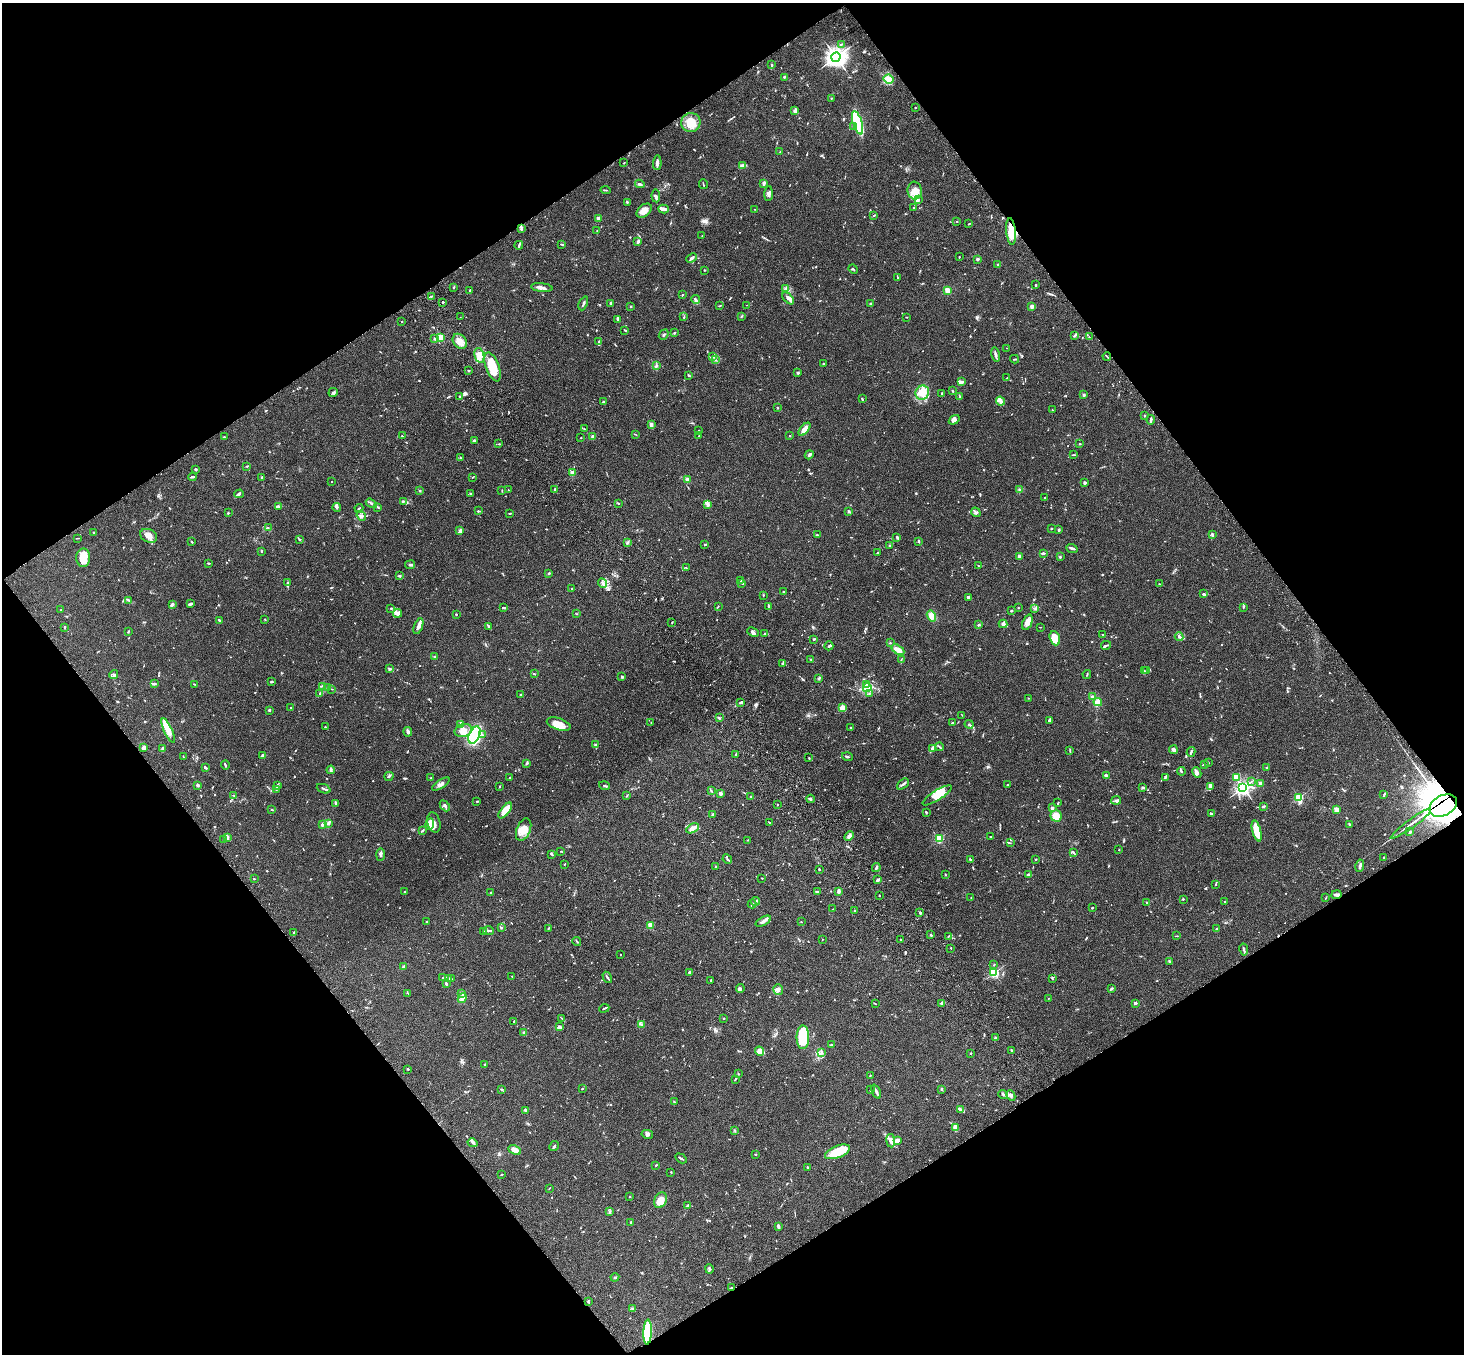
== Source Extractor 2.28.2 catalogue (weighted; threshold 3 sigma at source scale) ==
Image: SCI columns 107-5953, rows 375-5780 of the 6059 x 6016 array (HDU 1 of 3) = the unmasked area's bounding box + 8 px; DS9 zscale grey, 4 x 4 block average (1 PNG px = mean of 4 x 4 image px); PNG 1466 x 1356 px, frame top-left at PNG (2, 3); each listed source drawn as its Kron ellipse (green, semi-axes under 4 px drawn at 4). Shown black and unused: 49% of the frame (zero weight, under 3 of 4 exposures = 6% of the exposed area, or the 3 px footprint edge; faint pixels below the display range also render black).
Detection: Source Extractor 2.28.2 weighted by HDU 2 'WHT'. Background 0.0606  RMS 0.0057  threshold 0.0254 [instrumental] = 3 sigma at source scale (4.5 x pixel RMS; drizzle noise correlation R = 1.50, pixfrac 1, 0.05/0.05 arcsec/px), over >= 5 px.
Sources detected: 1028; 3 too faint to see at this stretch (4 x 4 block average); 3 inside a brighter object's white glare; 1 cosmic-ray / hot-pixel residue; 1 long thin detection or spike segment (spike, bleed or trail) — neither listed nor drawn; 35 coinciding with a brighter row at this scale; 64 inside a brighter listed object's ellipse — not listed separately; of the other 921, all 500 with FLUX_AUTO >= 1.61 (the completeness limit of this list) listed and drawn (421 fainter detections not listed), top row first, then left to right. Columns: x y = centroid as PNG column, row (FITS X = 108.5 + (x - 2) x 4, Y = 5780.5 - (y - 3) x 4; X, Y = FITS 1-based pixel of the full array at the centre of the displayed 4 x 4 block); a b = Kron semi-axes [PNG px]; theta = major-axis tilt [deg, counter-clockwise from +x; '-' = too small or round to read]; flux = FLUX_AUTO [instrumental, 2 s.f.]
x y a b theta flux
841 44 3 2 - 2
836 57 5 4 - 1200
772 65 3 2 - 3.8
785 77 2 2 - 2
888 79 5 4 - 15
831 98 3 2 - 2.1
915 108 2 2 - 1.7
795 111 3 3 - 5.3
691 122 10 9 - 54
858 123 12 4 -73 270
853 127 2 2 - 2.1
780 152 2 2 - 2.1
624 163 2 2 - 1.7
657 163 7 2 87 12
743 166 4 3 - 9.8
764 183 3 2 - 8.6
640 184 5 2 - 6.8
703 184 5 2 - 2.9
606 190 5 2 - 2.8
915 191 9 7 -83 30
768 194 7 3 88 9.1
656 196 6 2 -85 6
919 199 2 2 - 2
627 202 3 2 - 2.7
914 208 2 2 - 3
664 209 5 3 - 12
755 209 2 2 - 1.7
644 211 8 5 41 22
874 215 2 2 - 2.4
598 219 2 2 - 42
957 221 2 2 - 1.9
969 224 3 2 - 2.2
521 229 3 3 - 3.9
597 231 2 2 - 1.6
1011 231 13 5 -84 60
702 236 2 2 - 1.9
637 242 4 2 - 5.5
562 244 3 2 - 2.7
519 245 4 2 - 5
959 257 2 2 - 1.6
692 258 5 2 - 10
977 260 4 2 - 3.1
997 264 3 2 - 2.9
853 269 5 2 - 3.2
704 270 2 2 - 3.4
898 277 2 2 - 1.9
1036 285 3 2 - 4
454 287 3 2 - 2.8
542 287 11 3 -6 12
786 288 2 2 - 2.8
470 290 2 2 - 2.5
947 290 2 2 - 110
683 295 2 2 - 2.3
431 296 3 2 - 3
788 298 7 3 -45 11
695 299 4 3 - 5.7
442 302 2 2 - 8.9
583 303 7 2 67 6.3
611 303 3 3 - 7
871 304 4 2 - 4.1
746 305 3 2 - 1.7
631 306 2 2 - 2.1
720 306 3 2 - 1.7
1032 306 2 2 - 56
741 316 2 2 - 2.2
460 317 2 2 - 1.9
684 317 2 2 - 2
906 317 2 2 - 2.2
617 319 4 2 - 3.4
402 322 2 2 - 2.1
625 330 3 2 - 3.5
674 333 2 2 - 2.6
664 335 5 2 - 4.3
1074 336 3 2 - 2.5
440 337 2 2 - 120
1089 337 2 2 - 2
435 338 2 2 - 23
460 341 8 6 -53 24
599 342 2 2 - 2.5
1007 348 2 2 - 1.7
479 355 7 4 -78 25
996 355 7 2 -78 11
712 356 2 2 - 2.3
1107 356 4 2 - 2.8
715 359 2 2 - 2.3
1015 359 4 2 - 3.1
823 363 2 2 - 2.4
656 366 2 2 - 2.6
493 367 15 6 -70 100
468 371 2 2 - 2
798 373 3 2 - 5.1
689 375 4 2 - 3.8
1007 378 2 2 - 1.7
961 382 4 2 - 9
953 391 3 2 - 2.4
333 392 5 2 - 5.8
922 393 7 6 - 40
942 393 3 2 - 2.5
1084 395 3 3 - 4.5
460 396 2 2 - 2.7
959 396 4 2 - 3
862 399 3 2 - 3.4
1000 401 5 3 - 8.2
603 402 2 2 - 5.1
777 408 2 2 - 2.6
1052 410 2 2 - 1.7
1145 416 2 2 - 2.7
954 420 6 4 35 13
1151 420 4 2 - 6.6
651 425 3 2 - 11
584 429 2 2 - 1.7
804 429 8 2 50 41
698 431 2 2 - 2.4
635 434 3 2 - 1.6
402 436 2 2 - 3.1
699 436 2 2 - 1.8
789 436 2 2 - 2.9
224 437 3 2 - 4
593 437 2 2 - 39
581 438 2 2 - 1.9
474 440 3 2 - 3.4
499 444 2 2 - 1.6
1080 444 2 2 - 5
809 455 4 2 - 6
1073 455 4 2 - 2.8
460 458 2 2 - 2.4
247 466 3 2 - 2.4
196 469 3 2 - 4.3
572 473 2 2 - 58
192 477 4 2 - 5.9
262 477 2 2 - 4.4
472 477 3 2 - 1.7
687 480 2 2 - 45
332 482 2 2 - 2.3
1085 483 4 2 - 3.9
555 489 3 2 - 4.7
1020 489 3 2 - 3.7
508 490 2 2 - 1.9
420 491 2 2 - 2
502 491 3 2 - 2.4
470 493 2 2 - 1.8
239 494 4 3 - 5
1044 498 2 2 - 1.7
403 501 4 2 - 4
371 503 6 2 -32 5.7
619 503 2 2 - 1.7
707 504 4 3 - 7.2
278 506 4 2 - 4.5
337 507 4 3 - 4.7
378 507 3 2 - 3.2
359 508 4 2 - 3.7
478 511 2 2 - 3.4
849 511 3 2 - 6.2
976 512 5 2 - 5.5
228 513 3 2 - 2.5
510 513 2 2 - 2.6
361 516 5 3 - 7.1
268 528 2 2 - 2.5
1051 528 2 2 - 1.9
1059 530 2 2 - 4.5
460 531 3 2 - 17
94 533 2 2 - 9.7
1212 534 3 2 - 4.3
817 535 2 2 - 2.3
149 536 9 6 -27 22
897 537 3 2 - 2.1
78 538 2 2 - 1.7
299 539 4 2 - 3.1
918 541 4 2 - 2.6
192 542 4 2 - 2.2
627 542 4 2 - 4.2
705 544 2 2 - 2.8
890 546 3 2 - 2
1072 548 5 2 - 7.3
262 551 2 2 - 1.8
877 553 3 2 - 2.3
1043 553 3 2 - 4.4
1019 556 2 2 - 13
1060 557 2 2 - 4
83 558 9 7 89 50
209 563 3 2 - 3.6
410 565 5 2 - 6.1
978 566 2 2 - 2
686 567 2 2 - 1.8
549 573 2 2 - 4.1
399 576 4 2 - 2.9
741 581 2 2 - 2.5
288 583 3 3 - 7.9
602 583 5 4 - 10
742 583 4 2 - 3.5
1159 584 3 2 - 2.4
572 589 3 2 - 1.9
783 592 2 2 - 3.1
1203 594 3 2 - 5.3
763 595 3 2 - 1.8
969 597 4 2 - 7.1
128 600 4 2 - 5
190 604 4 2 - 5.9
172 605 3 2 - 11
718 606 2 2 - 2.2
768 606 3 2 - 4.8
1243 607 2 2 - 2.3
391 608 2 2 - 5.9
503 608 4 2 - 4.7
1018 608 2 2 - 1.8
1035 608 2 2 - 2.1
61 610 2 2 - 3.2
1011 611 2 2 - 3.4
398 613 4 3 - 15
456 614 3 2 - 2.3
577 614 2 2 - 1.7
931 616 6 4 -57 24
265 619 3 2 - 1.8
219 620 3 2 - 3.4
672 622 3 2 - 2.2
1027 622 8 4 68 15
1003 624 4 3 - 11
979 625 2 2 - 5.4
418 626 8 4 69 14
489 626 3 2 - 4.1
65 627 2 2 - 3.1
1040 627 2 2 - 1.8
128 631 3 2 - 2.1
753 632 6 2 -25 6.8
765 634 3 2 - 4.7
1103 635 2 2 - 4.5
1179 637 4 3 - 6.1
1055 638 7 5 -69 43
814 639 2 2 - 4.9
890 643 2 2 - 2.5
1106 645 5 2 - 5.2
829 646 4 2 - 4.5
898 650 7 4 -30 20
434 657 2 2 - 4
811 659 2 2 - 2.3
901 659 3 2 - 2.2
783 664 4 2 - 3.9
390 669 3 2 - 5.8
1147 670 2 2 - 5
1144 671 2 2 - 1.7
534 674 2 2 - 3.7
1087 674 4 2 - 2.4
114 675 4 2 - 4.7
622 677 3 2 - 4.7
819 678 4 2 - 2.8
271 681 3 2 - 4.4
154 684 4 2 - 5.2
194 684 3 2 - 2.1
866 684 3 2 - 4
323 686 3 2 - 3.2
328 687 3 2 - 4.3
867 688 4 3 - 10
332 689 2 2 - 1.6
319 693 2 2 - 1.7
869 693 2 2 - 2.3
520 695 2 2 - 7.3
1092 697 3 2 - 6.6
1028 698 2 2 - 2.3
1098 702 4 3 - 22
741 703 4 2 - 4.5
291 708 2 2 - 3.1
842 708 4 4 - 17
269 710 2 2 - 4.7
962 715 2 2 - 1.6
719 718 2 2 - 4
1050 721 3 2 - 4.8
651 722 2 2 - 2
952 723 3 2 - 1.9
559 724 12 6 -18 39
969 724 4 2 - 4.9
461 725 4 2 - 5
325 727 2 2 - 1.7
850 728 2 2 - 1.8
463 730 9 6 16 26
168 731 13 4 -66 35
408 732 5 3 - 9.6
474 735 9 5 65 260
482 735 2 2 - 3
595 745 2 2 - 3.5
144 747 4 3 - 11
939 747 4 2 - 4.1
163 748 2 2 - 5.9
932 749 4 2 - 13
1070 750 2 2 - 2.3
1173 750 4 3 - 14
1191 752 5 2 - 6
736 754 2 2 - 16
263 756 3 2 - 16
183 757 3 2 - 1.8
847 757 5 2 - 4.6
809 758 3 2 - 2.1
1208 762 3 2 - 1.9
527 763 3 2 - 2.2
225 765 4 2 - 3.3
1204 765 3 2 - 2.7
205 767 4 2 - 6.5
1266 768 2 2 - 1.7
331 770 4 2 - 3.9
1181 771 4 2 - 4.6
1197 772 6 3 -63 16
1106 775 4 2 - 5.3
389 776 5 2 - 6.5
510 777 2 2 - 2.5
1165 777 4 2 - 4.3
431 778 3 2 - 1.6
1237 778 4 3 - 12
1252 781 2 2 - 1.8
1260 783 2 2 - 68
441 784 10 3 33 12
903 784 7 2 41 6.6
1007 784 2 2 - 7.5
197 785 3 3 - 5.8
277 785 3 2 - 2.3
604 786 6 2 -14 3.6
1211 786 3 3 - 5.9
499 787 2 2 - 1.7
1243 787 3 3 - 850
1143 788 3 2 - 4.3
324 789 7 2 -22 5.2
276 790 2 2 - 2.2
711 791 3 2 - 3.2
721 793 3 2 - 7.6
234 795 4 2 - 2.6
627 795 3 2 - 2.6
937 795 17 5 33 52
1384 795 4 2 - 2.6
751 796 3 2 - 2.3
1299 797 2 2 - 250
810 799 4 2 - 4
1116 800 5 3 - 6.3
477 801 2 2 - 2.8
336 803 3 2 - 4.1
1058 803 3 2 - 2.2
778 805 2 2 - 2.1
1443 805 15 10 28 2800
445 806 6 2 -47 5.6
1263 806 3 2 - 5.7
1052 808 4 2 - 4.6
1336 809 2 2 - 90
272 810 3 2 - 2.2
505 810 9 3 52 78
926 812 2 2 - 2.1
713 814 4 2 - 2.9
1211 814 3 2 - 4.6
1056 816 6 5 - 40
328 823 3 2 - 4.6
434 823 10 6 -77 21
770 823 3 2 - 2.8
323 824 3 3 - 6.1
430 824 6 4 83 27
1411 824 25 2 36 21
1349 825 2 2 - 4.1
693 828 7 4 30 21
423 830 3 2 - 3.1
524 830 12 7 68 40
1257 831 11 4 -75 83
1410 832 3 2 - 5.9
849 836 5 4 - 11
227 837 3 2 - 4
991 837 3 2 - 2.4
939 838 2 2 - 240
224 840 2 2 - 2.3
748 840 3 2 - 2.1
1010 843 3 2 - 2
1119 850 2 2 - 1.8
561 851 3 2 - 1.8
1074 853 3 2 - 3.2
552 854 3 2 - 2.9
381 855 6 3 85 7.2
1383 858 3 2 - 2.5
727 859 5 2 - 3.4
970 859 3 2 - 3
1036 859 2 2 - 3.3
564 864 2 2 - 2.1
716 866 3 2 - 2.9
1360 866 6 2 79 8.1
876 867 4 2 - 5.3
819 869 3 2 - 2.4
945 874 3 2 - 2.6
1028 874 4 2 - 5.8
762 878 2 2 - 1.7
254 879 2 2 - 1.7
878 880 3 2 - 5.1
1215 884 2 2 - 1.8
817 891 4 2 - 4.7
838 891 3 2 - 7.3
405 892 2 2 - 2.4
491 893 2 2 - 4.7
879 895 2 2 - 2.4
1336 895 5 3 - 7.5
971 898 3 2 - 2.5
1326 898 4 2 - 1.8
1183 899 2 2 - 3.8
756 901 4 2 - 5.3
1225 901 2 2 - 3.8
1147 902 2 2 - 1.6
752 904 4 2 - 3.5
1092 908 2 2 - 3.5
833 909 3 2 - 1.6
855 910 2 2 - 3.4
920 913 2 2 - 4
427 921 3 2 - 2.5
763 921 8 3 29 11
801 922 2 2 - 2
650 925 2 2 - 130
502 928 3 2 - 2
548 928 3 2 - 2.6
1216 929 2 2 - 5.3
483 931 2 2 - 1.8
488 931 5 2 - 7.9
294 933 3 2 - 2.9
931 935 3 2 - 3.9
948 936 3 2 - 2.3
1177 936 2 2 - 1.8
822 939 2 2 - 1.7
901 939 2 2 - 4
577 942 4 2 - 2.7
951 948 2 2 - 1.6
1244 949 6 2 -80 4.6
620 955 2 2 - 2.2
1169 962 2 2 - 3.2
994 965 3 2 - 2
403 967 2 2 - 3
689 972 2 2 - 17
994 973 2 2 - 420
512 976 2 2 - 1.8
607 977 6 2 -60 4.7
443 978 2 2 - 2.2
1052 978 3 2 - 2.4
448 979 3 2 - 3.5
451 979 4 2 - 2.9
711 980 2 2 - 2.3
446 984 4 2 - 7.4
740 989 4 3 - 5.7
1111 989 3 2 - 4.4
778 990 5 4 - 11
408 993 4 2 - 2.2
461 993 3 3 - 7.2
462 998 5 3 - 13
1049 998 2 2 - 1.6
1135 1003 2 2 - 27
875 1004 2 2 - 1.6
941 1004 3 2 - 3
604 1008 5 2 - 4.3
562 1018 2 2 - 1.6
724 1018 2 2 - 2.2
514 1021 3 2 - 4.2
642 1025 3 3 - 5.2
559 1027 4 2 - 12
524 1033 2 2 - 36
803 1037 12 6 89 120
995 1038 2 2 - 4.7
831 1045 3 2 - 3.3
759 1051 5 4 - 28
1012 1051 3 2 - 4.7
821 1053 4 3 - 5.5
970 1053 2 2 - 3.3
485 1064 2 2 - 1.9
408 1069 2 2 - 3
738 1073 2 2 - 2.1
870 1076 2 2 - 2
735 1079 3 2 - 3.5
582 1089 2 2 - 4.2
942 1089 2 2 - 7.2
502 1090 3 2 - 2.9
870 1090 2 2 - 2.3
876 1091 7 2 -66 7
1003 1094 5 2 - 3.8
1011 1095 5 3 - 8.5
674 1102 3 2 - 2.1
960 1109 3 2 - 3.8
526 1110 4 3 - 3.9
956 1128 4 3 - 8.2
735 1130 3 2 - 2.6
647 1134 6 3 -12 7.2
897 1140 3 3 - 11
891 1141 7 4 -82 13
473 1143 5 2 - 4.2
554 1146 5 2 - 5.4
515 1150 6 3 -26 24
837 1152 13 6 22 87
755 1154 3 2 - 1.8
681 1158 6 2 -31 4.6
656 1165 2 2 - 2.9
807 1167 2 2 - 3.4
671 1172 2 2 - 2.3
501 1174 2 2 - 2.2
549 1188 3 2 - 1.8
630 1197 2 2 - 3.5
661 1200 8 6 66 41
687 1206 3 2 - 4.6
610 1212 3 2 - 3.3
631 1222 2 2 - 12
778 1226 4 2 - 7.5
709 1269 5 3 - 5.1
615 1277 4 2 - 4.1
731 1288 3 2 - 4.1
588 1301 4 2 - 2.9
632 1308 4 2 - 4.5
648 1332 12 4 87 190
Overlapping masked pixels (flux is a lower limit): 3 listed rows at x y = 1011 231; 1443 805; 648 1332
Diffuse or blended objects may show on this block-average render without a row.